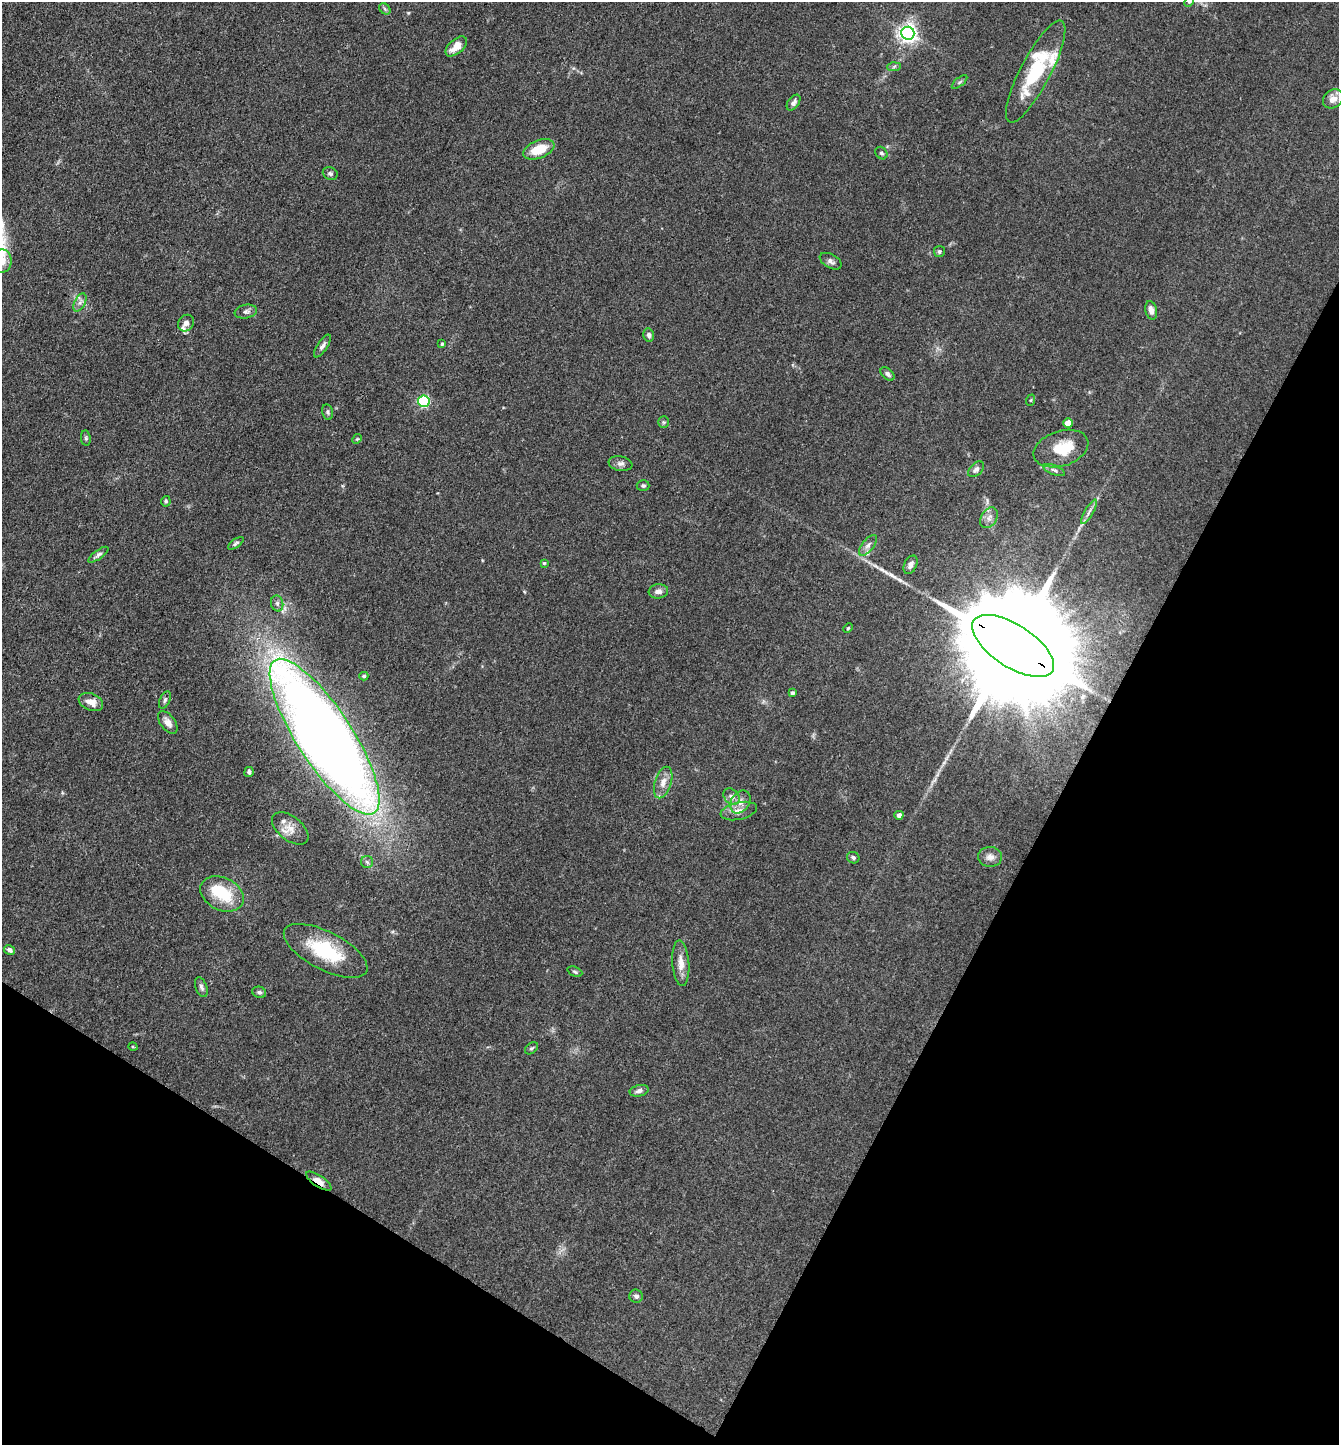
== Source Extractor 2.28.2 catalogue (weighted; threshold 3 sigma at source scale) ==
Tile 15 of 4 x 4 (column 3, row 4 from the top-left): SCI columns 2962-4298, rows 2-1444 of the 5783 x 5774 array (HDU 1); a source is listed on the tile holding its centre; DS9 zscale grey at full resolution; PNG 1341 x 1447 px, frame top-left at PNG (2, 2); each listed source drawn as its Kron ellipse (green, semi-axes under 4 px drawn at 4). Shown black and unused: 28% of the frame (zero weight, under 3 of 4 exposures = <1% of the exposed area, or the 3 px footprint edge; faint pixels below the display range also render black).
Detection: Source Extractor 2.28.2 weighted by HDU 2 'WHT'; one run over the whole footprint, this tile lists its part. Background 0.0821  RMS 0.0064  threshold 0.0288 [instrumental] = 3 sigma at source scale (4.5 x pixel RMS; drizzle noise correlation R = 1.50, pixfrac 1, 0.05/0.05 arcsec/px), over >= 5 px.
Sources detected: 83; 1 inside a brighter object's white glare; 1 long thin detection or spike segment (spike, bleed or trail) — neither listed nor drawn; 6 inside a brighter listed object's ellipse — not listed separately; the other 75 listed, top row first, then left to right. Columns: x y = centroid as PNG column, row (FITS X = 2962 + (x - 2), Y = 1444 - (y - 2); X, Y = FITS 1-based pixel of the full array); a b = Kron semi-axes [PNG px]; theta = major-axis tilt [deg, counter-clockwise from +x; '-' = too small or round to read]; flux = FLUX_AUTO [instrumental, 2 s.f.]
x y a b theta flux
1189 2 5 4 - 0.86
385 9 6 5 - 1.1
908 33 6 6 - 310
456 46 13 7 42 7.1
894 67 6 4 3 1.1
1036 72 57 15 62 39
960 82 9 3 40 1
1333 99 11 9 38 4.6
794 103 9 5 54 2.2
539 149 16 8 22 15
881 153 7 5 -48 1.4
330 173 7 6 - 1.5
939 252 5 5 - 1.2
2 261 12 10 82 6.9
831 261 12 7 -29 2.3
80 302 10 5 63 2.5
1151 310 9 6 -75 3.9
246 312 11 6 11 2.4
186 323 9 7 49 2.5
649 335 7 5 -78 2.1
442 344 4 4 - 0.72
322 346 13 5 56 2.5
888 374 8 5 -42 1.9
1031 400 6 3 71 0.74
424 401 5 5 - 78
328 412 8 5 -78 1.2
664 422 5 5 - 0.97
1068 423 5 4 - 11
86 438 7 5 -82 1.1
357 439 5 4 - 0.71
1061 449 28 17 18 18
621 464 12 7 -10 2.6
976 469 9 6 45 2.2
1054 470 11 4 -21 1.8
643 486 6 5 - 1.2
166 501 5 4 - 0.96
1089 512 14 3 60 2.1
989 518 11 7 58 3.4
236 543 9 4 35 1.5
868 545 12 5 51 2.4
98 555 12 4 36 1.9
544 563 3 3 - 0.72
910 565 10 6 62 2.9
658 591 10 7 8 3.1
277 603 8 6 -75 1.7
848 628 5 3 - 0.63
1013 646 47 21 -33 37000
364 676 4 4 - 0.94
792 693 4 4 - 1.7
165 700 9 5 66 1.3
91 702 13 8 -22 5.8
168 722 13 7 -53 4.4
325 737 91 27 -57 1200
249 772 5 4 - 1.7
663 782 16 8 72 5.5
731 797 9 7 -44 2.6
740 802 12 9 57 4.2
739 811 19 8 12 5.1
899 815 4 4 - 2.8
290 828 21 12 -38 7.2
990 857 12 10 -3 3.9
853 858 6 5 - 1.4
367 862 6 6 - 1.5
222 894 23 16 -26 25
10 950 6 4 -30 1.9
326 951 46 19 -27 37
681 963 23 8 -86 6.6
575 972 8 5 -23 1.2
201 987 10 5 -69 1.9
259 992 7 5 -22 1.5
133 1047 5 3 - 0.5
531 1048 7 5 38 1
639 1091 9 5 13 2.7
319 1181 15 5 -34 5.4
636 1296 7 6 - 2.1
Overlapping masked pixels (flux is a lower limit): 3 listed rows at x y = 1013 646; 325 737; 319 1181
Isophote crosses this tile's border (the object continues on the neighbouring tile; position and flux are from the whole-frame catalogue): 2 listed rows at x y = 1189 2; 2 261